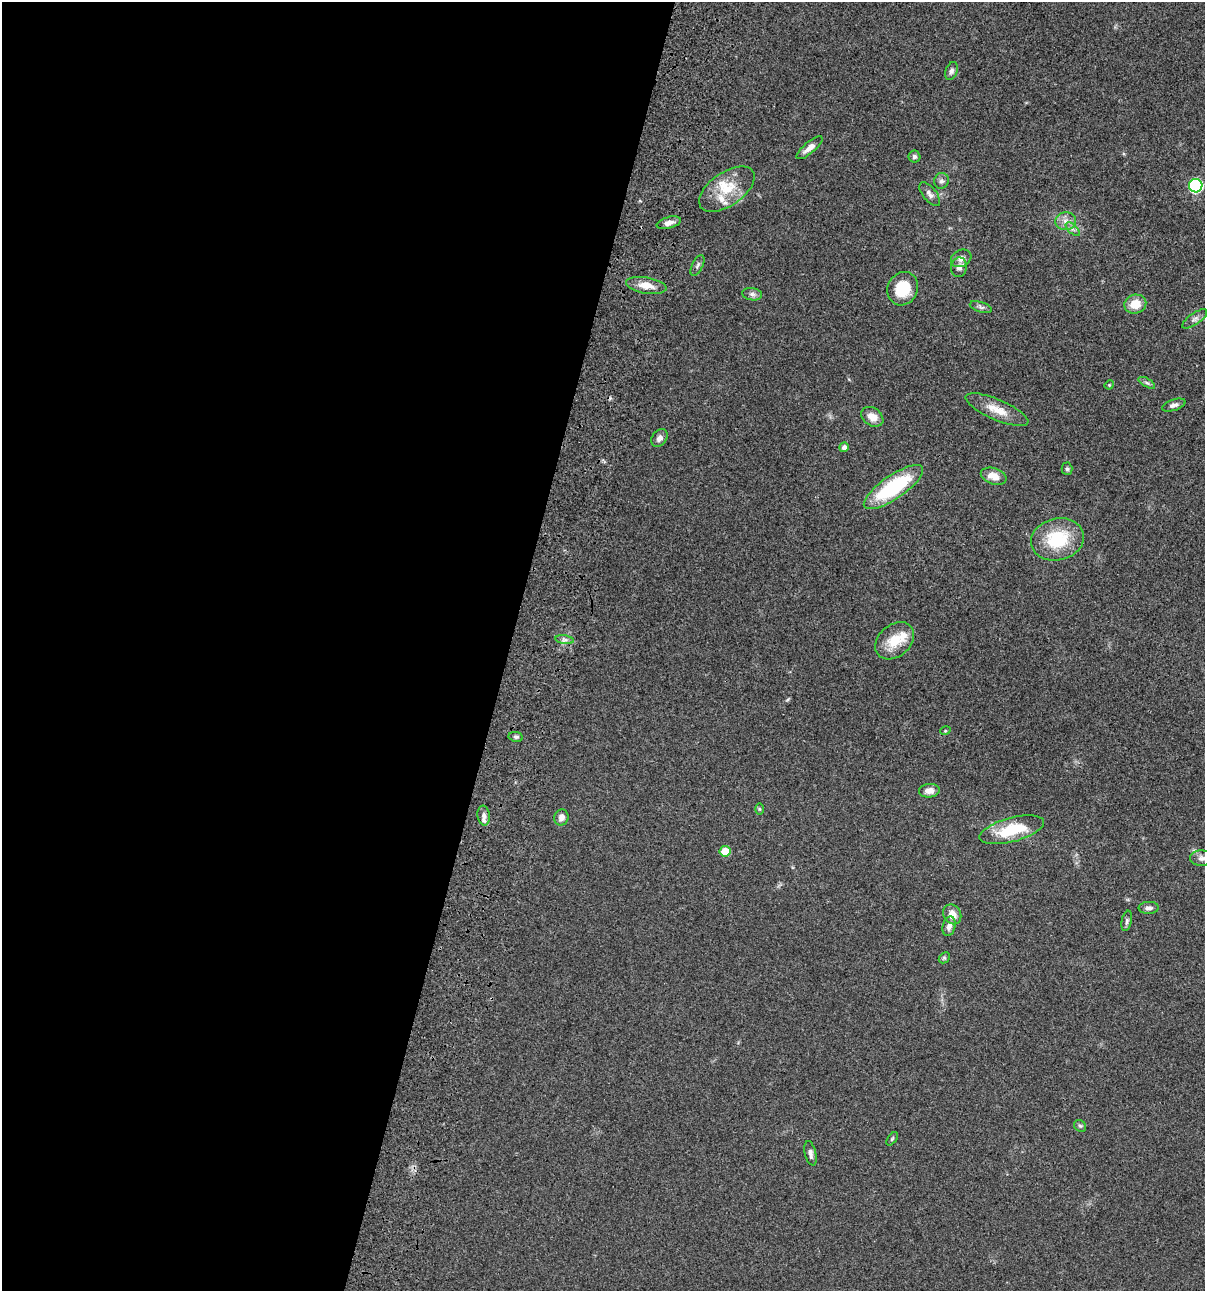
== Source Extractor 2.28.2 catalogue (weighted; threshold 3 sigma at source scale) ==
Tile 5 of 4 x 4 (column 1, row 2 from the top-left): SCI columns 235-1437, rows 2697-3985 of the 5405 x 5390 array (HDU 1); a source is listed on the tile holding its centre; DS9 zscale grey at full resolution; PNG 1207 x 1293 px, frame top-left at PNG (2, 2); each listed source drawn as its Kron ellipse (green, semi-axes under 4 px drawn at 4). Shown black and unused: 42% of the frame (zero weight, under 3 of 4 exposures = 9% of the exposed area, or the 3 px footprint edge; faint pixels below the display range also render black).
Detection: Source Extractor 2.28.2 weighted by HDU 2 'WHT'; one run over the whole footprint, this tile lists its part. Background 0.0467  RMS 0.0052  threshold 0.0236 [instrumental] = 3 sigma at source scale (4.5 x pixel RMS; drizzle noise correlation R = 1.50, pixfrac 1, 0.05/0.05 arcsec/px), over >= 5 px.
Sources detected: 53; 4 inside a brighter listed object's ellipse — not listed separately; the other 49 listed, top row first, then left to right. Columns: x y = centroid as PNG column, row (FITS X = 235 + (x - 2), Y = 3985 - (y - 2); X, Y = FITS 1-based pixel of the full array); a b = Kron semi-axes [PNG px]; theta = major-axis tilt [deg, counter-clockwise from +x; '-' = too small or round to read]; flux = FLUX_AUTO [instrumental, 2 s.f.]
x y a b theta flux
951 71 9 6 69 1.5
809 148 16 5 40 3.3
914 157 6 6 - 1.4
941 181 8 7 - 1.7
1196 186 7 6 - 64
727 189 32 16 35 14
930 194 14 6 -51 2.4
1066 221 10 9 - 3.4
669 223 12 5 15 2.4
1073 229 9 3 -44 1.1
961 258 11 8 29 2.8
697 265 11 5 63 1.3
959 267 10 8 85 2.4
646 285 20 8 -9 6
903 289 17 15 62 15
752 294 10 6 -10 1.7
1135 304 11 9 14 7.3
981 307 11 5 -17 1.5
1195 319 15 6 35 2
1147 383 9 4 -30 1.1
1109 385 5 4 - 0.46
1174 405 12 5 18 1.9
997 410 34 10 -23 8.4
872 417 12 9 -35 5
659 438 10 7 53 2.5
844 447 5 4 - 1.9
1067 469 6 5 - 0.99
994 476 13 8 -18 5.3
893 487 35 11 34 40
1057 539 27 21 13 26
564 640 9 4 -9 1.5
895 641 22 16 41 12
945 731 5 3 - 0.46
516 737 7 5 -8 1.1
929 791 10 7 6 3.4
759 809 6 4 -89 0.65
484 816 10 6 -82 1.9
561 817 8 7 - 2.9
1012 830 33 12 15 20
725 851 5 5 - 9.5
1202 858 11 8 -1 2.2
1149 908 10 6 2 1.8
952 914 10 8 -59 4.9
1127 921 10 5 79 1.4
949 926 10 6 76 2.6
944 958 6 4 44 0.71
1080 1126 6 5 - 0.9
892 1139 8 4 55 0.74
810 1153 12 5 -77 2
Isophote crosses this tile's border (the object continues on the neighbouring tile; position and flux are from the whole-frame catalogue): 1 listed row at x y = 1202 858